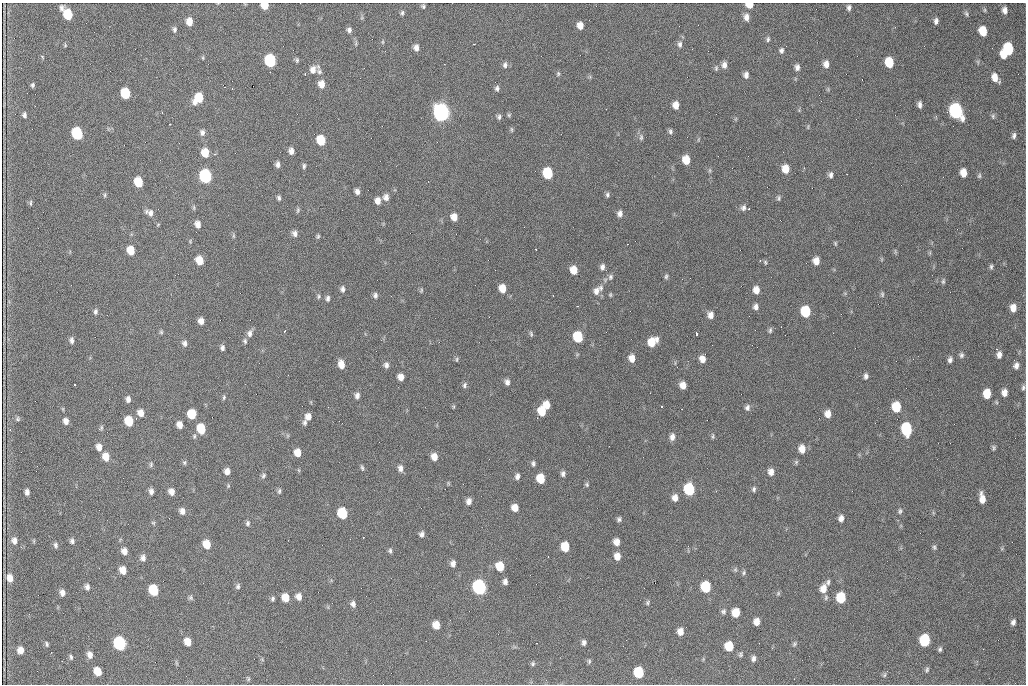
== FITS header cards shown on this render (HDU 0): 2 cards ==
NAXIS1  =                 1024 /fastest changing axis
NAXIS2  =                  682 /next to fastest changing axis

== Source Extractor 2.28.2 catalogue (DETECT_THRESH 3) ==
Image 1024 x 682 px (HDU 0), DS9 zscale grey, 1 PNG px = 1 image px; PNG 1028 x 686 px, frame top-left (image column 1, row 682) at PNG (2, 3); no overlay
Background 2320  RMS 33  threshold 97.8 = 3 sigma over >= 5 px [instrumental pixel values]
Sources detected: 285; all 285 listed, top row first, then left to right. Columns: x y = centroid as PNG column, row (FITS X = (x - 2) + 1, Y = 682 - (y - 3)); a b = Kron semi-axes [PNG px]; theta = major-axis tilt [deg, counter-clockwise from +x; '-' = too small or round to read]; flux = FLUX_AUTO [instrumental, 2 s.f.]
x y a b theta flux
265 5 6 5 - 3.6e+04
749 5 6 5 - 3.1e+04
423 6 5 4 - 3.6e+03
849 7 6 5 - 6.0e+03
985 10 6 4 90 2.6e+03
1005 10 7 5 -83 1.1e+04
402 13 6 5 - 4.3e+03
966 13 7 5 -72 4.2e+03
67 14 10 6 -56 8.8e+04
746 17 9 6 -83 1.1e+04
936 21 7 5 84 7.6e+03
189 22 7 6 - 2.2e+04
580 26 7 5 -78 1.7e+04
174 29 7 5 -89 5.5e+03
349 30 7 5 -87 6.9e+03
983 31 8 6 -77 4.8e+04
768 39 7 5 79 4.3e+03
383 42 6 4 90 2.5e+03
474 44 2 2 - 1.5e+03
680 44 8 6 -88 6.8e+03
416 48 7 5 -84 1.1e+04
1008 49 8 7 - 1.5e+05
781 50 8 6 79 6.5e+03
1004 55 6 5 - 2.9e+04
42 57 6 4 -59 2.3e+03
203 58 6 3 -89 2.4e+03
297 60 7 4 -90 3.8e+03
270 61 8 6 -77 2.4e+05
889 62 8 6 -77 6.7e+04
826 64 8 6 -89 1.4e+04
505 65 8 6 79 7.4e+03
724 65 8 6 88 1.1e+04
797 67 7 5 -84 8.8e+03
716 68 7 5 90 3.8e+03
313 70 10 8 81 1.5e+04
270 72 3 2 - 2.1e+03
319 72 9 7 -68 7.1e+03
558 74 6 5 - 3.6e+03
746 75 7 6 - 8.5e+03
995 78 8 6 -62 2.1e+04
321 84 8 6 -80 1.9e+04
32 85 4 3 - 3.7e+03
497 88 7 6 - 6.0e+03
125 93 8 6 -76 1.0e+05
198 98 10 7 53 6.3e+04
821 101 2 2 - 1.0e+03
676 105 7 5 -87 1.7e+04
920 105 7 4 -86 7.8e+03
956 111 9 7 -69 5.9e+05
162 112 2 2 - 1.2e+03
441 112 8 7 - 1.2e+06
24 115 6 5 - 5.7e+03
509 115 6 5 - 3.2e+03
993 116 7 5 -88 4.0e+03
499 117 6 5 - 5.4e+03
170 124 3 2 - 2.8e+03
808 127 7 3 85 2.1e+03
511 129 8 4 -89 3.0e+03
670 131 7 5 89 4.9e+03
202 132 8 6 87 8.3e+03
77 133 8 6 -75 2.0e+05
1014 136 7 4 79 6.0e+03
641 137 9 6 89 5.8e+03
321 140 7 6 - 6.5e+04
291 151 6 5 - 1.1e+04
205 153 8 6 -78 3.9e+04
686 160 7 6 - 3.7e+04
278 164 6 5 - 8.0e+03
304 166 7 4 83 4.4e+03
804 168 3 3 - 1.5e+03
785 169 7 6 - 3.0e+04
548 173 8 6 -77 1.3e+05
963 173 7 5 -86 2.5e+04
830 175 7 6 - 7.4e+03
205 176 8 7 - 3.6e+05
979 176 7 5 75 3.6e+03
138 182 8 6 -75 6.0e+04
357 192 5 4 - 8.6e+03
105 195 6 4 72 3.1e+03
607 195 7 5 -88 4.8e+03
386 197 7 6 - 1.1e+04
279 198 6 4 -73 4.7e+03
779 198 7 5 83 4.2e+03
378 201 7 6 - 1.5e+04
31 203 8 3 -87 3.0e+03
194 208 8 4 -90 3.1e+03
743 208 9 7 60 8.5e+03
298 210 8 4 77 4.0e+03
151 213 10 8 -74 1.1e+04
620 213 7 6 - 9.7e+03
454 217 7 6 - 1.9e+04
158 224 5 3 - 2.1e+03
198 224 7 6 - 1.4e+04
295 233 7 6 - 8.9e+03
233 236 8 4 -82 3.2e+03
318 236 6 4 74 3.4e+03
835 243 6 4 -72 2.7e+03
536 249 3 3 - 2.4e+03
131 250 7 6 - 3.9e+04
895 252 7 3 -85 2.5e+03
199 260 7 6 - 3.7e+04
816 261 7 6 - 1.9e+04
765 262 7 4 -72 3.2e+03
602 267 7 6 - 8.1e+03
991 267 7 5 89 4.4e+03
574 270 7 6 - 3.1e+04
666 276 7 5 87 4.2e+03
610 277 8 6 88 5.8e+03
943 281 7 4 80 3.8e+03
502 288 7 6 - 3.0e+04
601 288 9 7 79 8.3e+03
342 289 7 5 -87 6.9e+03
421 290 7 4 71 2.8e+03
756 290 7 6 - 1.8e+04
596 291 10 8 66 1.4e+04
882 294 8 5 -81 3.9e+03
375 295 7 6 - 6.6e+03
610 295 5 4 - 2.8e+03
319 296 6 4 75 3.3e+03
328 298 7 5 82 5.9e+03
577 306 2 2 - 1.2e+03
756 307 7 6 - 8.4e+03
1013 308 7 6 - 1.8e+04
806 311 8 6 -82 1.2e+05
95 312 7 5 87 5.4e+03
710 315 7 6 - 1.3e+04
201 321 7 5 -78 1.3e+04
770 330 8 5 81 4.3e+03
284 331 4 3 - 1.4e+03
161 332 6 5 - 3.4e+03
250 333 10 6 81 9.7e+03
531 334 7 4 -79 3.7e+03
697 334 4 3 - 7.3e+03
578 337 8 6 -78 1.2e+05
72 340 7 4 -85 6.6e+03
245 341 7 5 -65 4.7e+03
652 342 9 7 41 4.3e+04
184 343 8 6 -79 7.6e+03
222 348 6 5 - 6.1e+03
997 349 3 3 - 2.4e+03
961 355 7 6 - 5.3e+03
999 355 7 4 88 1.1e+04
632 358 8 6 -82 1.8e+04
457 359 7 3 90 2.9e+03
702 359 7 6 - 1.6e+04
950 360 6 5 - 6.9e+03
341 364 8 5 -76 2.1e+04
386 365 7 6 - 7.9e+03
1016 366 7 6 - 1.0e+04
866 376 7 5 89 7.0e+03
401 377 6 5 - 1.6e+04
507 382 7 5 -80 8.5e+03
75 384 3 3 - 9.3e+03
465 385 7 5 76 5.1e+03
683 385 6 5 - 1.9e+04
1023 387 8 4 84 4.4e+03
1004 393 7 5 90 1.4e+04
987 394 7 6 - 4.8e+04
357 396 8 6 83 8.8e+03
224 397 7 4 80 3.7e+03
128 399 7 5 -90 8.4e+03
547 405 7 5 -67 2.7e+04
453 407 5 3 - 2.4e+03
661 407 3 3 - 6.0e+03
896 407 8 6 -85 7.8e+04
747 408 7 6 - 7.1e+03
63 409 6 4 -72 2.1e+03
542 411 8 6 -85 5.1e+04
141 413 7 6 - 1.7e+04
192 414 7 6 - 5.3e+04
828 414 7 6 - 1.9e+04
308 417 7 6 - 1.6e+04
18 419 7 6 - 4.2e+03
66 421 6 5 - 1.1e+04
129 421 7 6 - 7.0e+04
305 422 6 6 - 5.0e+03
180 425 6 5 - 1.6e+04
101 428 7 4 72 3.5e+03
201 429 8 6 -76 7.1e+04
906 429 9 6 -85 1.9e+05
194 436 6 5 - 3.9e+03
713 436 7 4 89 3.4e+03
672 437 8 6 83 1.1e+04
99 447 7 6 - 1.5e+04
993 448 7 5 -80 4.0e+03
802 449 8 6 -82 2.1e+04
297 453 7 6 - 2.6e+04
106 457 7 6 - 2.5e+04
434 457 7 6 - 1.9e+04
184 462 7 5 -89 3.7e+03
796 462 6 6 - 3.5e+03
151 464 7 4 81 3.7e+03
533 464 7 5 -80 5.0e+03
362 468 8 4 -71 4.0e+03
400 468 8 6 -82 9.8e+03
227 471 6 5 - 1.3e+04
771 472 8 6 -86 1.4e+04
563 474 7 5 89 6.4e+03
263 476 7 5 59 4.8e+03
517 476 6 5 - 7.5e+03
540 479 7 6 - 5.9e+04
448 483 6 4 -72 2.5e+03
587 484 5 5 - 3.5e+03
689 489 8 7 - 1.7e+05
754 489 7 5 87 4.7e+03
151 491 6 5 - 8.4e+03
279 491 7 5 88 4.2e+03
27 492 6 4 -86 8.6e+03
171 492 6 5 - 1.5e+04
675 498 7 6 - 1.4e+04
982 498 10 5 -81 2.2e+04
469 501 7 5 78 1.1e+04
515 508 6 6 - 2.0e+04
99 510 2 2 - 8.3e+02
182 511 7 6 - 1.1e+04
900 511 8 5 73 4.9e+03
342 513 8 6 -76 1.2e+05
841 518 7 5 82 1.1e+04
619 519 6 5 - 5.0e+03
153 523 6 5 - 3.1e+03
248 523 7 6 - 5.1e+03
422 534 6 5 - 7.4e+03
363 537 3 2 - 2.0e+03
14 541 9 7 -81 1.2e+04
72 541 6 5 - 5.7e+03
616 542 7 6 - 1.6e+04
207 544 7 6 - 4.2e+04
55 545 7 5 -74 5.3e+03
565 547 7 6 - 6.0e+04
934 547 6 5 - 3.9e+03
124 551 7 6 - 1.4e+04
390 551 6 5 - 4.3e+03
617 556 7 6 - 1.9e+04
548 557 3 2 - 3.6e+03
143 558 7 6 - 9.4e+03
453 563 6 5 - 1.0e+04
500 566 7 6 - 5.1e+04
123 570 6 5 - 2.6e+04
735 570 7 5 90 4.0e+03
744 573 6 5 - 4.1e+03
10 578 7 5 -80 1.8e+04
505 582 6 5 - 8.3e+03
828 582 7 5 73 4.9e+03
238 586 7 5 67 5.5e+03
87 587 7 6 - 8.3e+03
479 587 8 7 - 5.8e+05
706 587 8 7 - 1.1e+05
823 588 9 7 71 2.2e+04
153 590 8 6 -67 1.1e+05
62 593 6 5 - 1.1e+04
778 593 6 5 - 3.5e+03
299 597 7 6 - 1.5e+04
826 597 7 5 76 4.3e+03
191 598 7 5 -55 4.1e+03
285 598 7 6 - 3.4e+04
841 598 8 6 88 9.0e+04
273 599 6 4 76 4.5e+03
647 602 7 5 59 4.0e+03
353 604 7 5 -70 8.3e+03
723 611 7 7 - 5.7e+03
736 612 7 6 - 3.2e+04
756 622 6 5 - 1.8e+04
1013 622 7 5 78 7.1e+03
436 625 7 6 - 2.7e+04
680 631 7 6 - 1.8e+04
925 640 8 6 82 1.9e+05
188 642 7 5 -69 2.8e+04
584 642 6 5 - 7.0e+03
120 643 8 6 -67 3.9e+05
47 644 6 4 -71 3.8e+03
795 644 7 5 43 3.8e+03
729 646 7 6 - 5.4e+04
940 649 6 4 67 4.1e+03
20 650 7 6 - 1.6e+04
740 654 7 5 66 4.2e+03
90 655 8 6 -70 1.2e+04
71 657 7 4 -76 4.0e+03
753 658 7 5 82 7.3e+03
589 661 6 5 - 3.7e+03
533 664 6 6 - 4.0e+03
927 670 7 5 67 3.8e+03
98 671 7 6 - 3.8e+04
639 672 7 7 - 1.2e+05
884 675 7 5 61 3.9e+03
248 679 6 4 -85 3.0e+03
At the frame edge (FLAGS 8, measured only in part): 2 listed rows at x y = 265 5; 749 5

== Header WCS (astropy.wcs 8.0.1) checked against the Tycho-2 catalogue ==
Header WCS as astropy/WCSLIB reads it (CRVAL/CRPIX/CD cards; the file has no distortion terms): RA---TAN/DEC--TAN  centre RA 07:09:20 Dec +30:56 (107.33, +30.93 deg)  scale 1.43 arcsec/px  FOV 24.4' x 16.3'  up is -93 deg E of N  parity flipped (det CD > 0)
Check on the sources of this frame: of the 60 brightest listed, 6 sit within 2.1 arcsec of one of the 9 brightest Tycho-2 stars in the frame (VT <= 12.48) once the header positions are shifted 0.54 arcsec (0.51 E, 0.17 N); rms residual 1.03 arcsec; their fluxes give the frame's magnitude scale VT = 25.88 - 2.5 log10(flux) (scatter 0.21 mag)
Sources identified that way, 6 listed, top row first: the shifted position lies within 2.1 arcsec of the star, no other Tycho-2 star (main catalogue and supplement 1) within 4.2 arcsec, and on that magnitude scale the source's flux lands within +1.5 / -3 mag of the star's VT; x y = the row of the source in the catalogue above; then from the Tycho-2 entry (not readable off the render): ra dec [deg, ICRS J2000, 3 dp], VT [Tycho-2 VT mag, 2 dp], TYC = Tycho-2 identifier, HIP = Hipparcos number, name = IAU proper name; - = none
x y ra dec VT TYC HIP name
956 111 107.215 +31.104 11.64 2438-821-1 - -
441 112 107.226 +30.900 10.76 2438-883-1 - -
77 133 107.244 +30.756 12.13 2438-718-1 - -
205 176 107.261 +30.807 12.26 2438-856-1 - -
479 587 107.445 +30.924 11.38 2438-1056-1 - -
120 643 107.478 +30.782 11.68 2438-545-1 - -